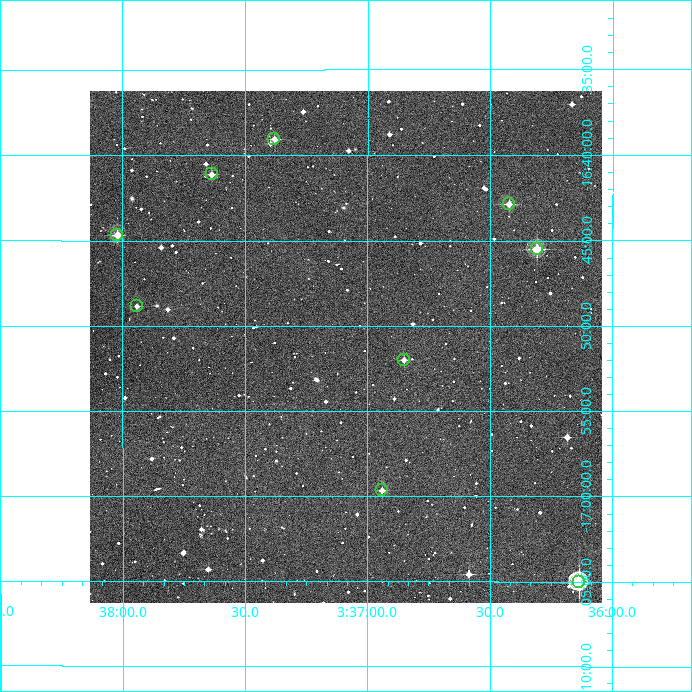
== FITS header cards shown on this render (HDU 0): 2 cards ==
NAXIS1  =                  512
NAXIS2  =                  512

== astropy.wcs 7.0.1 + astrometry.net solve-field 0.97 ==
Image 512 x 512 px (HDU 0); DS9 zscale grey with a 90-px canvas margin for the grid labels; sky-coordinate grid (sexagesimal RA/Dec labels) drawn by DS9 from the SOLVED WCS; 9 Tycho-2 reference stars matched to detected sources circled (green)
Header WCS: RA---TAN/DEC--TAN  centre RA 03:37:05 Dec -16:51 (54.27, -16.85 deg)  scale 3.52 arcsec/px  FOV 30.0' x 30.0'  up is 0 deg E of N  parity normal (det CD < 0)
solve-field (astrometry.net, Tycho-2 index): VERIFIED the header's WCS against the Tycho-2 star catalogue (verified at 2 index scales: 9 matches each, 0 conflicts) and refined it, rather than solving blind
Solved WCS: RA---TAN-SIP/DEC--TAN-SIP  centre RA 03:37:05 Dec -16:51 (54.27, -16.85 deg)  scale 3.52 arcsec/px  FOV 30.0' x 30.0'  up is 0 deg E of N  parity normal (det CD < 0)
The solver's refit moves the header's centre by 0.54 arcsec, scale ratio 1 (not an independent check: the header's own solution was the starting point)
Tycho-2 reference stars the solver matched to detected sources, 9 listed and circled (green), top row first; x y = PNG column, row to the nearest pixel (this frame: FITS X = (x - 90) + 1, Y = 512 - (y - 91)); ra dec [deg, ICRS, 3 dp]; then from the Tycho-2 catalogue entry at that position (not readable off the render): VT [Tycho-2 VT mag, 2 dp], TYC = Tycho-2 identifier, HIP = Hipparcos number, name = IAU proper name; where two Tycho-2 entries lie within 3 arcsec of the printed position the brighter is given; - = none
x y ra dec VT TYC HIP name
274 139 54.345 -16.651 12.27 5874-813-1 - -
212 174 54.409 -16.685 11.65 5874-861-1 - -
509 204 54.106 -16.714 11.38 5874-973-1 - -
117 235 54.505 -16.744 10.77 5874-366-1 - -
537 249 54.077 -16.759 10.16 5874-640-1 - -
137 306 54.485 -16.814 11.67 5874-209-1 - -
404 360 54.213 -16.866 12.01 5874-786-1 - -
382 490 54.235 -16.994 11.97 5874-768-1 - -
579 582 54.033 -17.084 9.01 5874-830-1 16792 -